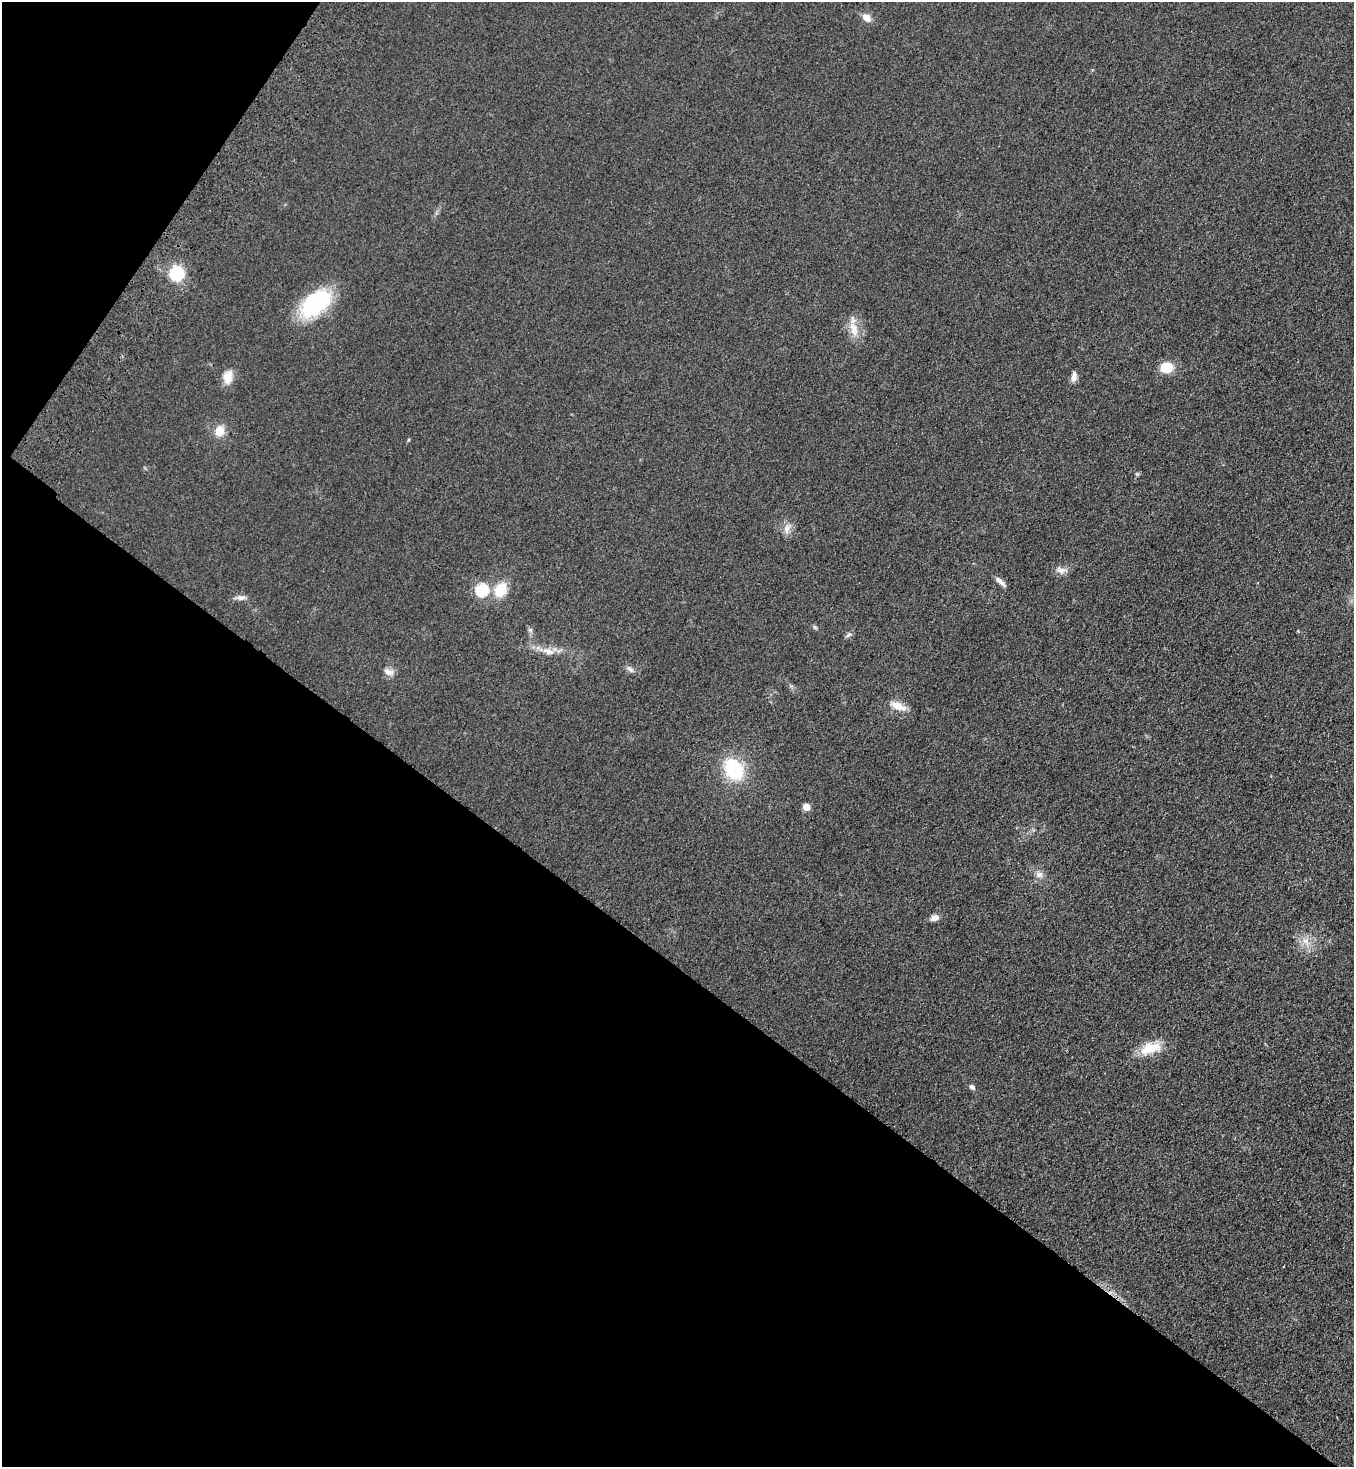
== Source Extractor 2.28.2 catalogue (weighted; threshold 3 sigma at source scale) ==
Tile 9 of 4 x 4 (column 1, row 3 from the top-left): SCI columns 256-1607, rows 1542-3006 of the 6057 x 6013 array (HDU 1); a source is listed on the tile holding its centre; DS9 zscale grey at full resolution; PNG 1356 x 1469 px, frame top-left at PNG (2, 2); no overlay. Shown black and unused: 38% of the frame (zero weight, under 3 of 4 exposures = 6% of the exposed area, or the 3 px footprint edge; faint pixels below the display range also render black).
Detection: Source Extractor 2.28.2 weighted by HDU 2 'WHT'; one run over the whole footprint, this tile lists its part. Background 0.0553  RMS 0.0075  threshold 0.0337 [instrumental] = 3 sigma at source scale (4.5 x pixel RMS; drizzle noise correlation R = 1.50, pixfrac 1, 0.05/0.05 arcsec/px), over >= 5 px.
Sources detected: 28; all 28 listed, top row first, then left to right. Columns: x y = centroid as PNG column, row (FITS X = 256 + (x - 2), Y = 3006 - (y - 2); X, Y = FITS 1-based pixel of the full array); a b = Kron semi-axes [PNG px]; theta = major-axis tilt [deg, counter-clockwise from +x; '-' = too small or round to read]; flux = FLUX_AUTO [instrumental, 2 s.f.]
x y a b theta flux
867 18 12 8 -37 6.1
177 273 11 11 - 38
315 303 41 23 40 60
854 329 22 11 -72 10
1167 367 12 10 7 17
228 377 18 11 77 9.2
1074 377 13 6 82 3.7
219 431 12 10 71 9.8
408 440 5 3 - 0.78
787 529 14 8 74 5.2
1060 570 15 7 -11 4.3
999 581 12 7 -37 3.7
482 590 7 7 - 54
501 590 16 12 60 19
241 598 12 7 -1 3.5
530 630 6 6 - 1.6
848 635 9 5 38 1.9
548 651 18 9 -17 7.4
630 669 12 5 -40 2.5
388 672 14 8 -21 4.5
898 706 21 9 -21 8.6
734 769 21 16 -56 48
806 807 6 5 - 9.2
1039 875 10 8 -20 3.9
935 918 11 7 20 3.9
1306 942 13 6 -53 5.2
1150 1048 29 13 17 17
972 1087 7 5 -41 2.2